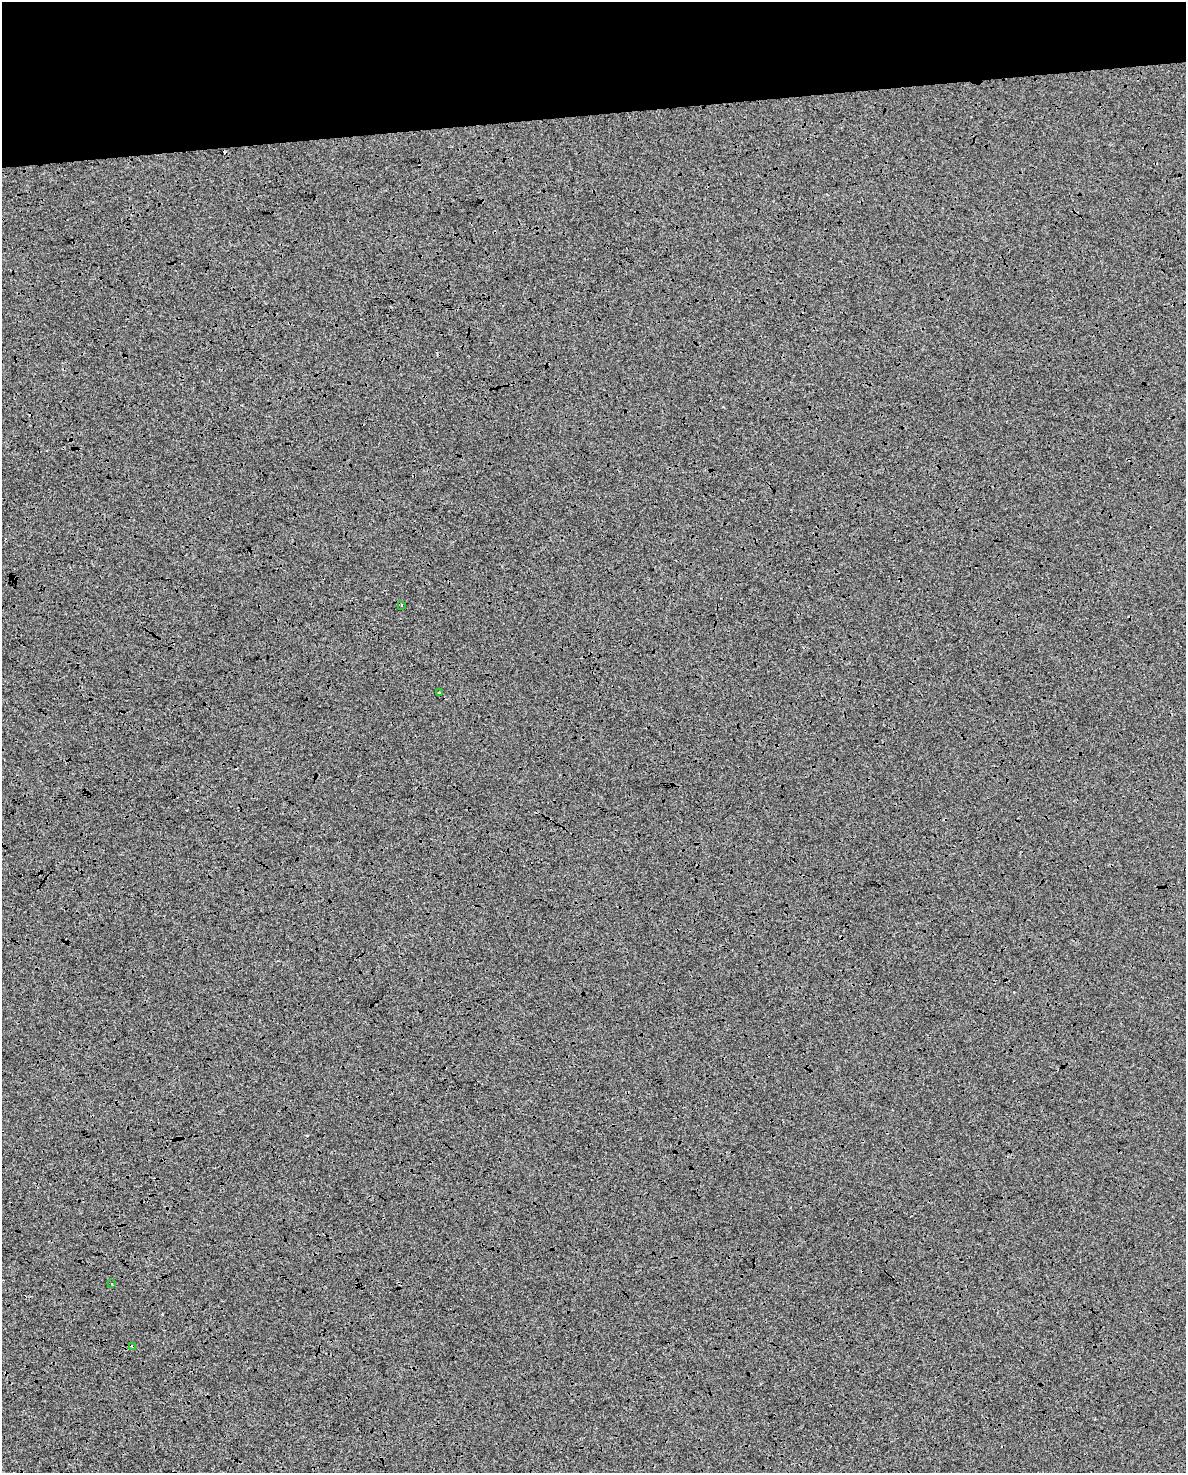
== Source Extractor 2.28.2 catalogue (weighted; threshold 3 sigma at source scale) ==
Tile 3 of 4 x 3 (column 3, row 1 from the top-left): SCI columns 2367-3550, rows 3007-4477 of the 4734 x 4497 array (HDU 1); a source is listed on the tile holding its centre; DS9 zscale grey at full resolution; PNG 1188 x 1475 px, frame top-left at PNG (2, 2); each listed source drawn as its Kron ellipse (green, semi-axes under 4 px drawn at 4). Shown black and unused: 9% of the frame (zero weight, under 3 of 4 exposures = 2% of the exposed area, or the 3 px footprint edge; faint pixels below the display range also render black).
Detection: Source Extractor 2.28.2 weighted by HDU 2 'WHT'; one run over the whole footprint, this tile lists its part. Background 1.83e-04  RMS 0.0065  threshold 0.0294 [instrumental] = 3 sigma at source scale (4.5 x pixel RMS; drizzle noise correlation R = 1.50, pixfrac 1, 0.0396/0.0396 arcsec/px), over >= 5 px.
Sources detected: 7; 3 cosmic-ray / hot-pixel residue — neither listed nor drawn; the other 4 listed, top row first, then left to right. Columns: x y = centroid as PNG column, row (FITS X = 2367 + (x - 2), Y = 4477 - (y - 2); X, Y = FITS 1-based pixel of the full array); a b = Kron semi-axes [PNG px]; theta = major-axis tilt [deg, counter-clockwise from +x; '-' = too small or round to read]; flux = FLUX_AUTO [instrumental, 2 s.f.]
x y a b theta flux
402 605 3 2 - 0.86
439 693 3 2 - 0.96
112 1284 3 3 - 5.1
133 1346 4 3 - 3.1
Overlapping masked pixels (flux is a lower limit): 1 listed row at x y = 133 1346